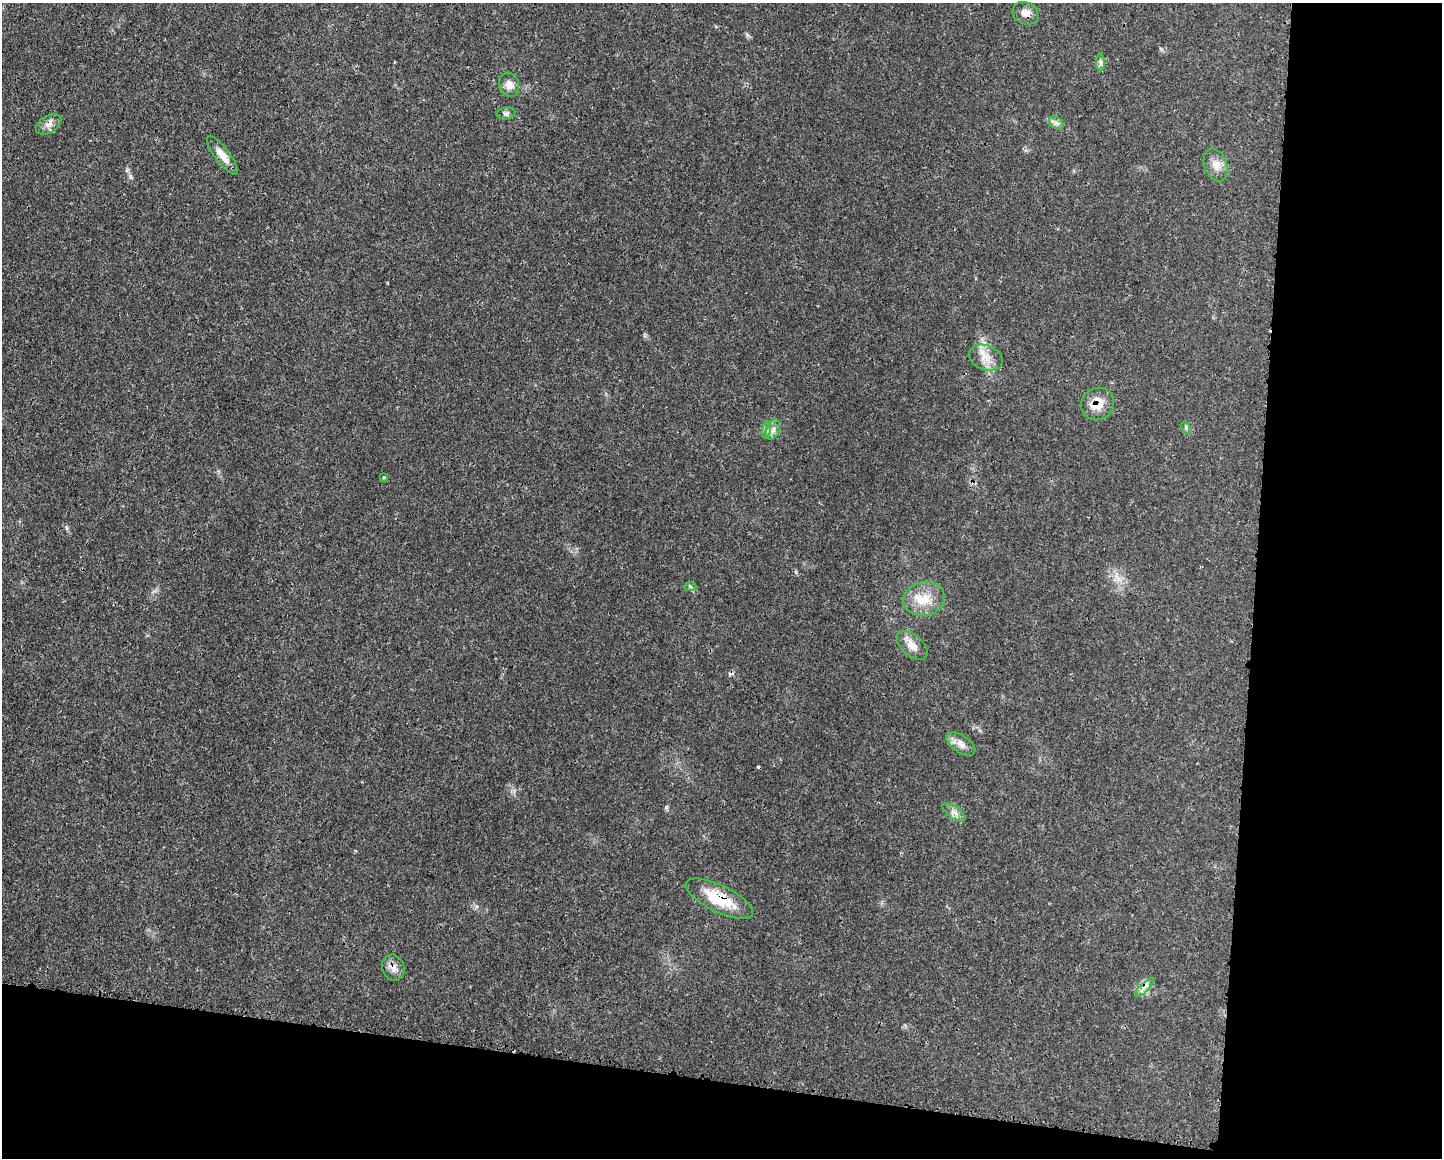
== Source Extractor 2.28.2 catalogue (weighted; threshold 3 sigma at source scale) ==
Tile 12 of 3 x 4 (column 3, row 4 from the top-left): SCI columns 3002-4441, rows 15-1170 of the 4676 x 4644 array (HDU 1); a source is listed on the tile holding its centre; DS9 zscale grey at full resolution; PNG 1444 x 1160 px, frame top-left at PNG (2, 3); each listed source drawn as its Kron ellipse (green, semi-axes under 4 px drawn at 4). Shown black and unused: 20% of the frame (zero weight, under 3 of 4 exposures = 1% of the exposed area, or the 3 px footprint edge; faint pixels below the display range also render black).
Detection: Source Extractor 2.28.2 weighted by HDU 2 'WHT'; one run over the whole footprint, this tile lists its part. Background 0.0211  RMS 0.0023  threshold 0.0104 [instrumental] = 3 sigma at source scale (4.5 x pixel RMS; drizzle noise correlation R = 1.50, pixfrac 1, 0.05/0.05 arcsec/px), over >= 5 px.
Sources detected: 24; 2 cosmic-ray / hot-pixel residue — neither listed nor drawn; the other 22 listed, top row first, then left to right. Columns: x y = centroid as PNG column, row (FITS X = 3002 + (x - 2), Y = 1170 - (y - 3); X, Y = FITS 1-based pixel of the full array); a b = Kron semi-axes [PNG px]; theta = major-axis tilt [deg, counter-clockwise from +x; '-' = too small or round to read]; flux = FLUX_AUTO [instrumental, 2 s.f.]
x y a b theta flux
1026 13 13 10 -27 1.6
1100 63 9 4 90 0.62
509 85 12 10 -73 1.9
506 113 9 6 5 0.62
1056 123 8 5 -30 0.77
49 124 14 8 32 1.5
222 155 23 7 -53 2.6
1216 165 17 11 -68 2.2
986 358 17 12 -21 3
1098 404 17 15 36 3.9
1186 428 6 4 -73 0.36
766 430 9 4 82 0.63
773 430 10 6 71 1.1
384 478 4 3 - 0.27
690 586 6 4 -1 0.38
924 599 21 17 11 5.2
912 645 18 10 -41 2.5
961 744 16 8 -34 1.8
954 812 13 6 -34 1.2
719 899 37 13 -26 9.5
393 968 13 11 -67 1.7
1144 988 12 4 44 0.95
Overlapping masked pixels (flux is a lower limit): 4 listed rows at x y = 49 124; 1098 404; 719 899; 393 968
Unlisted compact peaks at least as high as the median listed source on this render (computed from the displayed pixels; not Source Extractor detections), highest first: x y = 666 807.